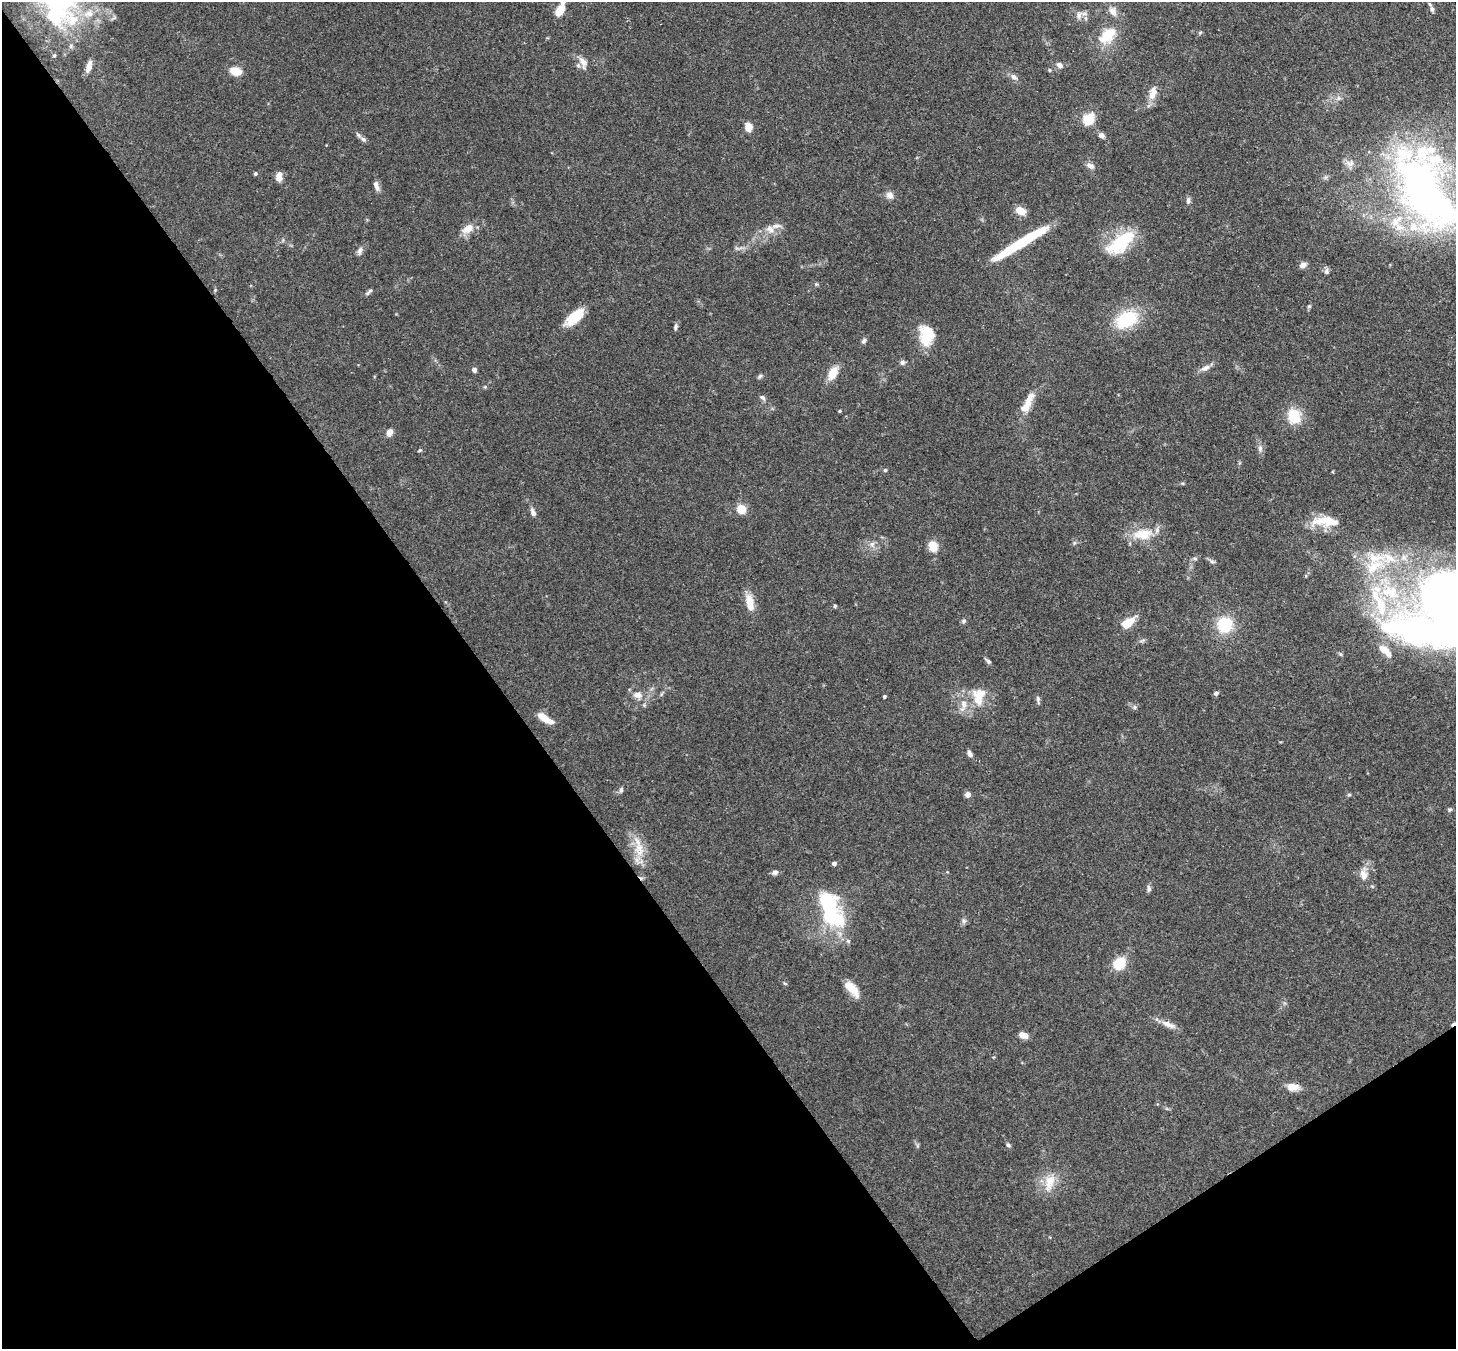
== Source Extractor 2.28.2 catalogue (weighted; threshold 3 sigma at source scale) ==
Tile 14 of 4 x 4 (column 2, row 4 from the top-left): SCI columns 1533-2986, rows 210-1556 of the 5972 x 5944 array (HDU 1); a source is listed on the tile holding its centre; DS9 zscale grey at full resolution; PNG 1458 x 1351 px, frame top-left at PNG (2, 2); no overlay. Shown black and unused: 38% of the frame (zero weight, under 3 of 4 exposures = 7% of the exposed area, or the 3 px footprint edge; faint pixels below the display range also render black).
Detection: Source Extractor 2.28.2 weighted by HDU 2 'WHT'; one run over the whole footprint, this tile lists its part. Background 0.157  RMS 0.0047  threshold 0.0213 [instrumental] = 3 sigma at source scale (4.5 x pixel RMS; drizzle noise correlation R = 1.50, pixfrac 1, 0.05/0.05 arcsec/px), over >= 5 px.
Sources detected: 122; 3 inside a brighter object's white glare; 1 cosmic-ray / hot-pixel residue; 1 long thin detection or spike segment (spike, bleed or trail) — not listed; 15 inside a brighter listed object's ellipse — not listed separately; the other 102 listed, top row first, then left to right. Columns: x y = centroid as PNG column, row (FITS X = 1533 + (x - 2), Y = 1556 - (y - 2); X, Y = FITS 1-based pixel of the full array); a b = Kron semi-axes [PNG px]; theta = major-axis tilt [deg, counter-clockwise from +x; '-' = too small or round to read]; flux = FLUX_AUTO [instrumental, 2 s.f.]
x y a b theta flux
1432 9 9 6 -74 1.6
560 11 10 6 53 10
1113 12 12 9 -60 3.4
89 13 15 11 20 6.8
1079 15 12 7 72 2.4
54 17 27 18 -32 18
1200 32 6 4 20 0.61
1107 35 25 15 43 14
54 55 5 4 - 0.75
583 62 18 9 -64 4.1
1059 65 8 6 -36 2.1
89 66 13 6 73 3.5
1049 70 5 4 - 0.52
235 71 10 7 -14 8.5
1014 77 10 7 -30 1.9
1153 93 18 8 74 5.4
1338 98 8 6 21 1.6
1088 119 9 8 - 14
748 127 9 7 -71 4.5
1101 135 8 6 -27 1.7
363 139 9 6 -30 1.5
1349 163 13 8 6 2.8
1090 165 11 6 -20 2.1
255 174 5 5 - 0.73
279 176 10 7 89 3.8
376 186 12 6 -69 2.3
1425 190 115 57 -67 210
890 195 11 9 -36 2.6
1188 200 9 5 86 1.4
1021 211 9 7 -26 6.4
468 228 10 7 32 7.1
770 229 12 9 -33 3.4
1121 242 28 13 40 31
737 248 7 4 -19 0.89
359 251 12 6 69 1.7
1303 265 8 6 29 2.5
1326 271 8 6 -83 1.4
816 284 5 5 - 0.61
369 292 11 4 47 1.1
1309 306 6 5 - 0.72
575 317 23 10 41 12
1126 320 15 10 27 34
676 327 9 5 77 1.2
926 337 19 16 84 14
864 340 8 6 55 1.3
902 362 7 6 - 1.3
1205 368 13 7 23 2.7
474 370 6 5 - 1.4
833 373 13 8 59 9.2
760 376 7 4 42 0.88
485 387 5 4 - 0.54
762 398 9 6 -41 1.3
1027 405 24 10 55 6.7
839 411 4 4 - 0.47
1294 416 19 16 -85 11
389 432 8 6 67 3.1
1260 448 11 6 -90 1.9
420 450 6 3 31 0.51
885 470 5 5 - 0.63
741 509 5 5 - 15
533 512 10 6 -73 2
1325 521 37 12 -2 12
1143 534 28 15 4 12
872 544 7 7 - 1.8
933 546 14 11 -67 5.7
1195 558 6 4 -1 0.81
1212 562 9 4 -9 0.93
1373 567 33 16 29 19
1390 592 32 18 -14 27
750 602 23 10 -80 6.9
835 606 5 4 - 0.6
964 621 7 5 23 0.94
1127 623 11 6 34 12
1225 625 13 13 - 21
1384 650 17 8 -42 6.1
1340 654 6 4 -70 0.64
988 661 9 5 -39 1.1
1216 693 6 5 - 1.1
638 695 12 10 -2 3.8
979 696 25 17 76 12
884 697 3 3 - 0.87
1038 699 11 4 -87 1.2
1135 707 6 5 - 0.92
544 718 17 6 -33 7.5
969 754 8 6 -56 1.7
621 790 8 5 76 1.1
967 794 4 4 - 4.4
1349 794 6 4 0 0.64
639 849 23 13 -86 9.6
834 864 4 4 - 1.7
775 872 8 6 14 1.4
1364 875 18 9 -86 4.7
1149 889 9 5 -84 1.2
837 920 45 30 -40 33
964 921 8 6 -33 1.2
1119 963 13 10 45 13
852 988 21 9 -47 7.8
1168 1024 22 7 -22 4.1
1023 1035 8 5 -19 5.1
1293 1087 17 10 -4 4.3
1008 1145 6 5 - 0.95
1049 1183 27 13 72 9